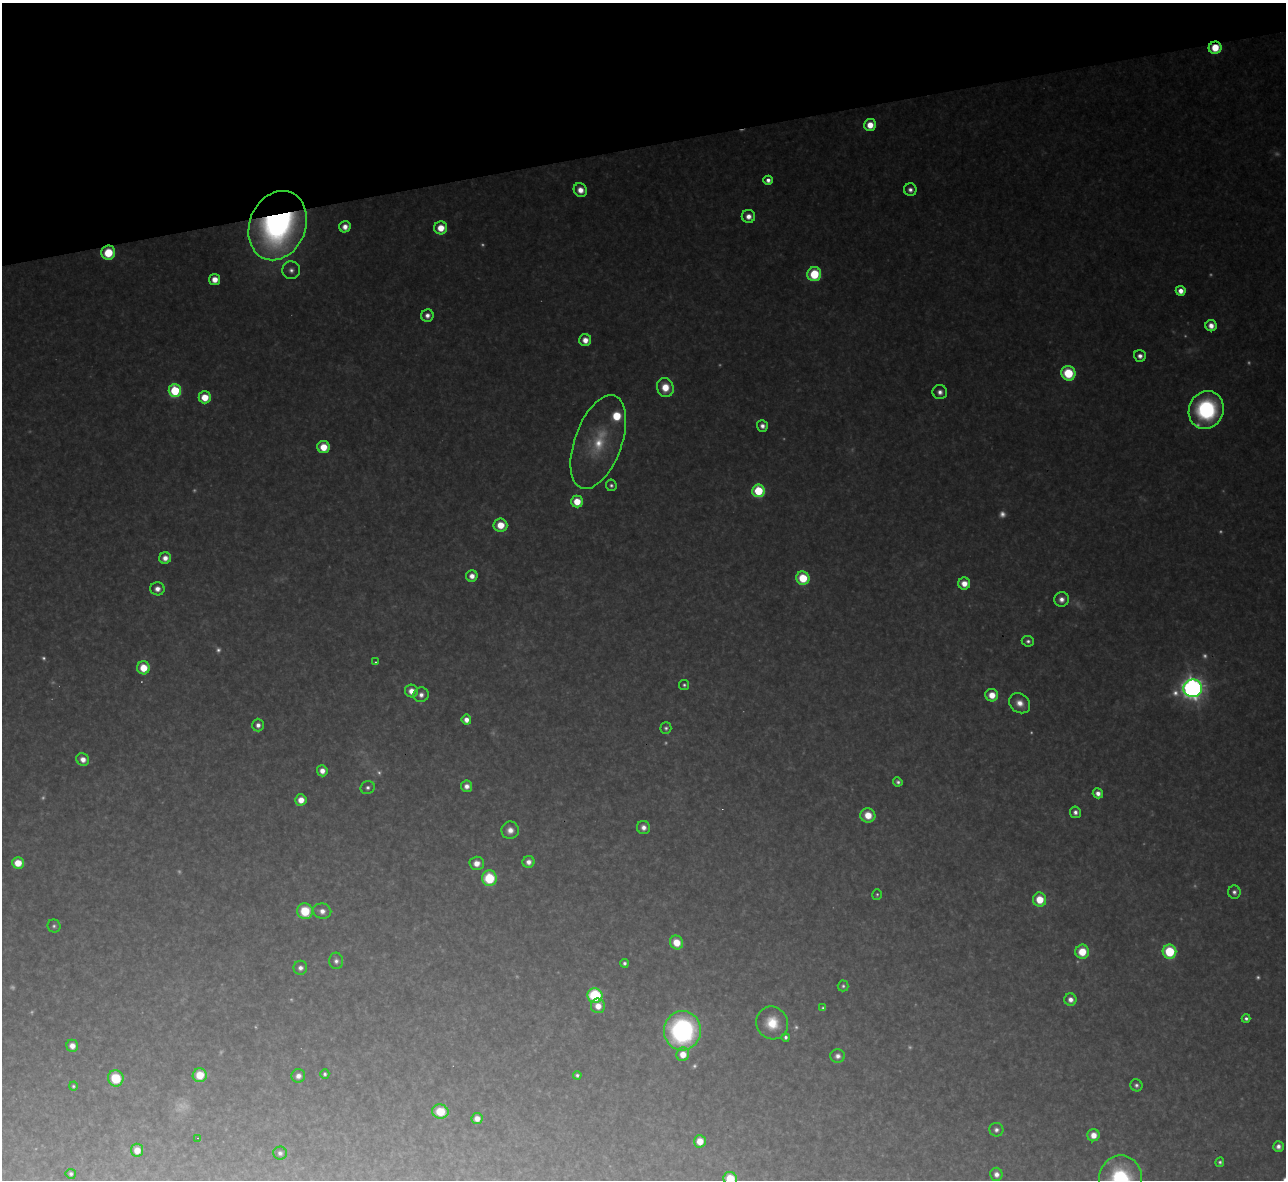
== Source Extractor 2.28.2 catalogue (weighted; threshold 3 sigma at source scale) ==
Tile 3 of 4 x 4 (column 3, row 1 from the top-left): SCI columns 2567-3850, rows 3678-4855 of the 5133 x 5115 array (HDU 1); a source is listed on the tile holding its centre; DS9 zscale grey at full resolution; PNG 1288 x 1182 px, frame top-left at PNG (2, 3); each listed source drawn as its Kron ellipse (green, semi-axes under 4 px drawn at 4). Shown black and unused: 12% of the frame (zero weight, under 3 of 4 exposures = <1% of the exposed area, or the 3 px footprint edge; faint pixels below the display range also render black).
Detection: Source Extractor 2.28.2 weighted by HDU 2 'WHT'; one run over the whole footprint, this tile lists its part. Background 0.319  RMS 0.019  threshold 0.0867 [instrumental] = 3 sigma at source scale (4.5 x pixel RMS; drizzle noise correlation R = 1.50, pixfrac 1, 0.05/0.05 arcsec/px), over >= 5 px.
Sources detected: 151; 40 too faint to see at this stretch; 1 cosmic-ray / hot-pixel residue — neither listed nor drawn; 1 inside a brighter listed object's ellipse — not listed separately; the other 109 listed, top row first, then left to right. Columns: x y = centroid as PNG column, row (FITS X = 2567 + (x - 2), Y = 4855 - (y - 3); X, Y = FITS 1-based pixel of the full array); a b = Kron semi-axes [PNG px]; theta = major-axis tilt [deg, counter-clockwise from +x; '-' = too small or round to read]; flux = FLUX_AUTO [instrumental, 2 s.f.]
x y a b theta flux
1215 48 6 6 - 71
870 125 6 6 - 44
768 180 4 4 - 15
580 190 7 6 - 30
910 190 6 6 - 14
748 216 6 6 - 22
278 226 36 28 68 1100
345 227 6 5 - 24
441 228 6 6 - 49
108 253 7 7 - 100
291 270 9 9 - 14
814 274 7 7 - 150
215 279 5 5 - 32
1181 291 5 5 - 27
427 316 6 6 - 17
1211 326 6 5 - 25
585 340 6 6 - 30
1140 356 6 6 - 17
1068 373 7 7 - 150
665 387 9 8 - 56
175 391 6 6 - 220
940 392 7 7 - 14
205 397 6 6 - 63
1206 410 19 17 67 360
762 426 6 5 - 16
598 442 49 23 70 150
323 447 6 6 - 55
611 485 6 5 - 7.4
758 491 6 6 - 220
577 501 6 6 - 59
500 525 7 6 - 56
165 558 6 5 - 22
472 576 6 5 - 23
803 578 7 6 - 120
964 583 6 6 - 34
157 589 7 6 - 20
1061 599 7 7 - 20
1028 641 6 5 - 8.7
375 662 3 3 - 2.6
143 668 6 6 - 64
684 685 5 5 - 5.6
1193 688 9 9 - 2300
411 691 6 6 - 31
421 695 7 7 - 16
992 695 6 6 - 45
1020 703 11 9 -40 30
466 720 5 5 - 25
258 725 6 6 - 15
666 728 6 5 - 6.6
83 759 7 6 - 23
322 771 5 5 - 22
898 782 5 4 - 7.9
467 786 5 5 - 18
368 788 7 6 - 9.7
1098 793 5 5 - 17
301 800 6 5 - 32
1075 812 5 5 - 12
868 815 7 7 - 52
643 827 7 6 - 16
510 830 9 8 - 22
529 862 6 6 - 18
18 863 6 5 - 53
477 863 7 7 - 29
489 878 8 7 - 140
1234 892 6 6 - 10
877 895 5 4 - 4.2
1040 900 7 6 - 69
305 911 8 7 - 100
322 911 9 7 -10 20
54 926 7 6 - 6.7
676 942 7 6 - 54
1082 952 7 7 - 69
1169 952 7 7 - 180
336 961 8 7 - 11
624 963 4 4 - 7.4
300 968 7 6 - 14
843 986 5 5 - 5.9
595 995 7 7 - 250
1070 1000 6 6 - 18
598 1006 7 7 - 32
823 1008 4 4 - 4.7
1246 1018 4 4 - 8.2
772 1023 17 15 -55 69
682 1031 20 18 82 520
786 1037 4 4 - 7
72 1046 6 5 - 23
683 1054 7 6 - 38
838 1056 7 7 - 14
325 1074 4 4 - 6.3
200 1075 7 7 - 62
577 1075 4 4 - 6.5
298 1076 7 6 - 16
116 1078 8 7 - 100
1136 1085 6 6 - 8.1
73 1086 5 4 - 5.2
440 1112 8 7 - 81
477 1119 5 5 - 22
996 1130 7 7 - 10
1093 1135 6 6 - 32
198 1138 3 3 - 2.2
700 1141 6 6 - 38
1278 1146 5 5 - 14
137 1150 6 6 - 33
280 1153 7 6 - 10
1220 1162 5 4 - 6.5
71 1174 5 5 - 7.3
996 1174 6 6 - 16
730 1179 7 6 - 97
1120 1179 24 21 87 300
Overlapping masked pixels (flux is a lower limit): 3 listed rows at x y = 1215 48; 278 226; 108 253
Isophote crosses this tile's border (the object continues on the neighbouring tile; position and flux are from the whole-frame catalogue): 2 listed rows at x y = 730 1179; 1120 1179